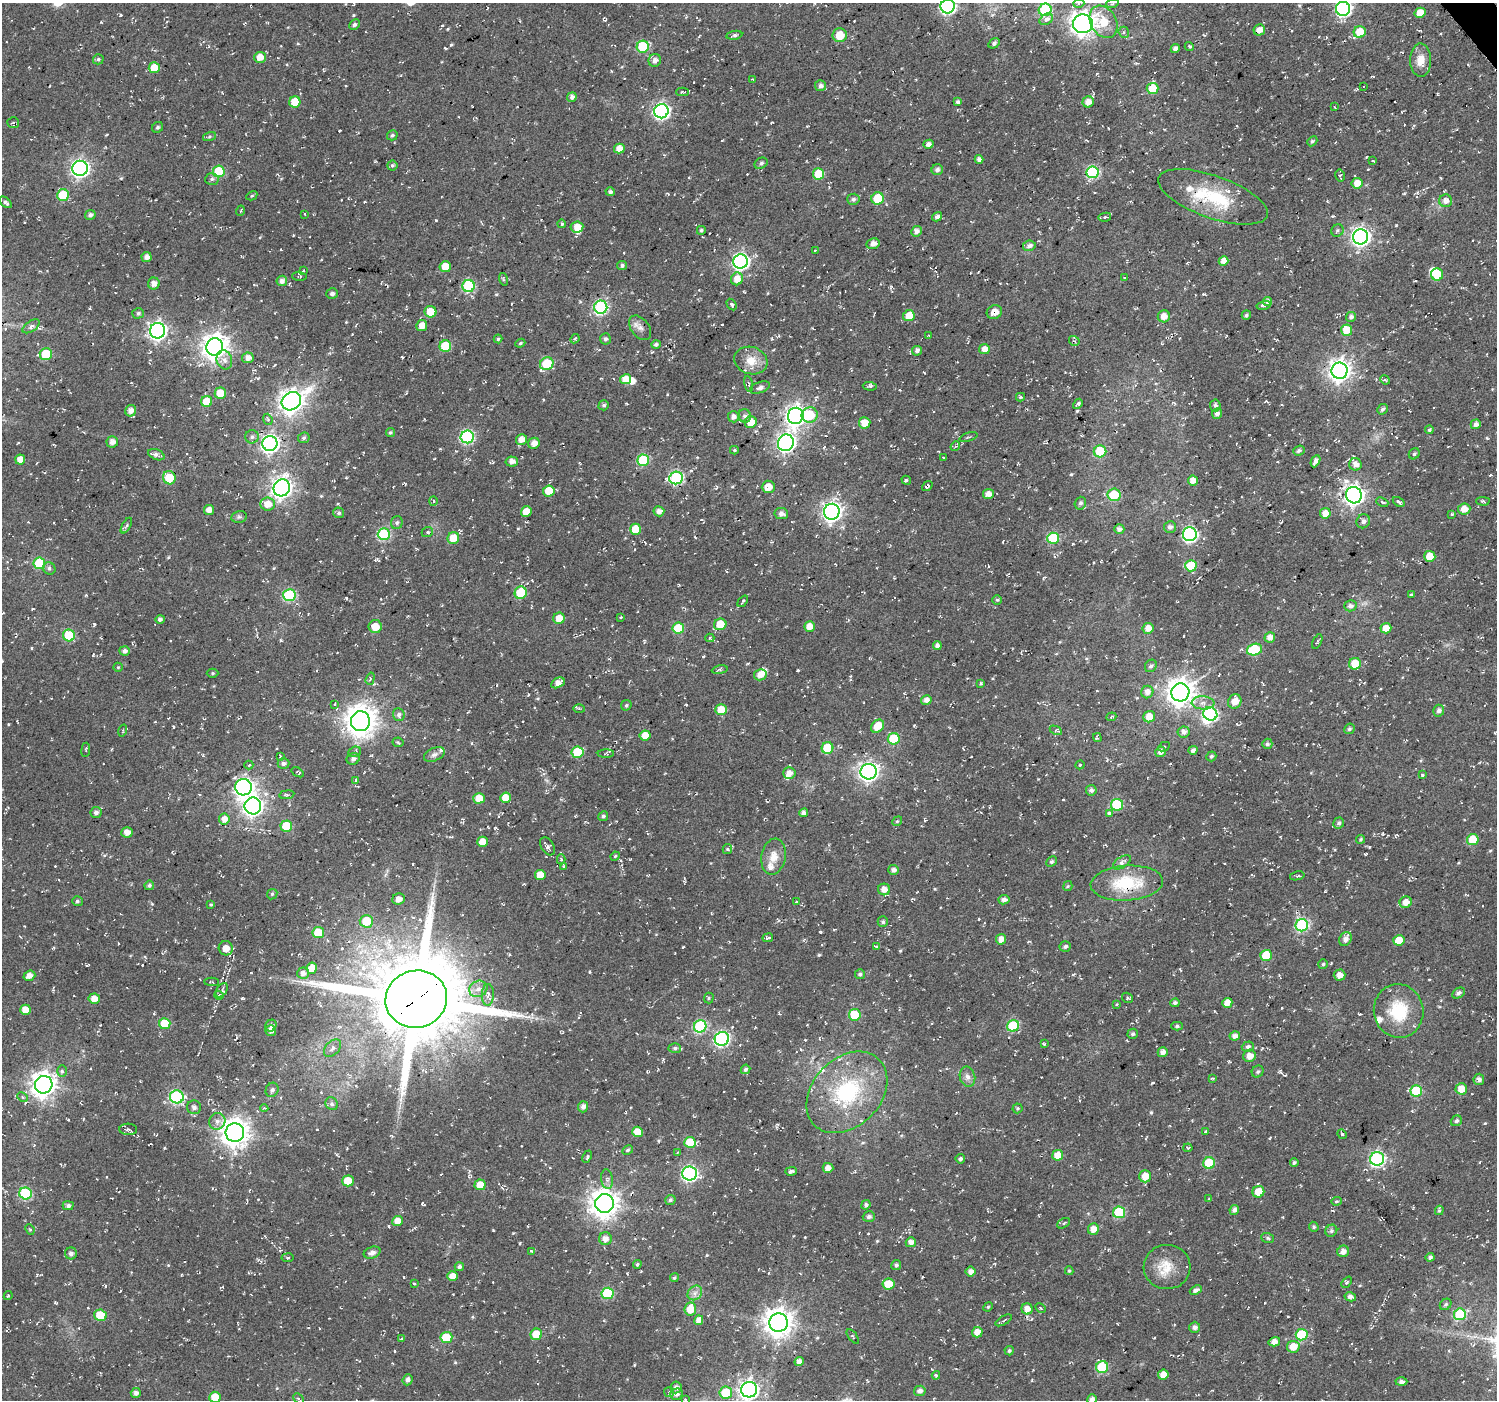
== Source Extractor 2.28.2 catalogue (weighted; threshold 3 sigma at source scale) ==
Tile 10 of 4 x 4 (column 2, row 3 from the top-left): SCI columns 1522-3016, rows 1611-3008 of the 6009 x 5953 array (HDU 1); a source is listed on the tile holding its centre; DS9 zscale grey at full resolution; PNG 1499 x 1402 px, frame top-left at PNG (2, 3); each listed source drawn as its Kron ellipse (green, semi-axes under 4 px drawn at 4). Shown black and unused: <1% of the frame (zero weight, under 2 of 3 exposures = <1% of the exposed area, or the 3 px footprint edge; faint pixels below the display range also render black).
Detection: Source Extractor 2.28.2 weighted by HDU 2 'WHT'; one run over the whole footprint, this tile lists its part. Background 0.0558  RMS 0.0079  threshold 0.0357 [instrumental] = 3 sigma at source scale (4.5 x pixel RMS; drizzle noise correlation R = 1.50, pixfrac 1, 0.0396/0.0396 arcsec/px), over >= 5 px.
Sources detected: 835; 4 inside a brighter object's white glare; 24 cosmic-ray / hot-pixel residue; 1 long thin detection or spike segment (spike, bleed or trail) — neither listed nor drawn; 18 inside a brighter listed object's ellipse — not listed separately; of the other 788, all 500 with FLUX_AUTO >= 0.981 (the completeness limit of this list) listed and drawn (288 fainter detections not listed), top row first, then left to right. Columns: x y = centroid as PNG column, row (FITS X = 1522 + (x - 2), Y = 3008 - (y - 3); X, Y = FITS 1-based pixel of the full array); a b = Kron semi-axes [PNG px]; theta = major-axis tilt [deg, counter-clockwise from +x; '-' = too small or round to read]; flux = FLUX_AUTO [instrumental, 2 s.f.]
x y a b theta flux
1079 3 5 3 - 1.5
1112 4 6 4 19 1.2
948 6 7 7 - 200
1343 9 7 7 - 180
1045 10 6 6 - 73
1420 13 5 5 - 9.6
1046 19 7 5 30 5.2
1103 22 17 12 -59 19
1083 24 10 9 - 540
354 25 6 5 - 2.1
1259 30 6 5 - 5.8
1124 32 6 5 - 1.5
1360 32 6 6 - 18
734 35 8 4 10 1.9
840 35 7 7 - 15
994 43 6 4 31 1.9
1189 46 5 4 - 1.2
643 47 6 6 - 49
1175 49 5 4 - 3.7
260 57 6 5 - 8.1
98 59 5 5 - 1.5
655 60 6 6 - 4.3
1421 60 16 10 -89 11
154 68 5 5 - 16
753 79 3 3 - 1.3
820 86 6 5 - 3.4
1363 86 3 2 - 1.5
1152 88 6 5 - 27
682 92 6 3 0 2.1
572 97 5 4 - 3
295 102 5 5 - 21
958 102 4 4 - 2.4
1088 102 6 5 - 6.8
1334 107 3 3 - 1
661 111 7 7 - 220
13 123 6 5 - 1.3
158 127 6 5 - 1.6
392 135 5 5 - 1.6
209 136 7 3 19 1.3
1312 141 5 4 - 1.4
928 144 5 4 - 3.9
619 148 5 5 - 8.4
979 159 4 4 - 3.2
1373 161 4 2 - 1
761 163 7 5 28 2.1
392 165 5 5 - 1.5
80 168 8 7 - 280
937 170 5 5 - 3
219 172 6 6 - 40
1092 172 6 6 - 91
818 174 5 5 - 28
1340 175 6 4 -78 1.7
212 179 7 6 - 1.9
1357 183 5 5 - 8.9
610 192 4 4 - 2
63 195 6 5 - 29
252 196 6 4 29 1
1213 197 58 21 -20 51
878 198 6 6 - 27
853 199 6 5 - 2.5
1446 201 6 6 - 5
5 202 7 3 -41 2
240 211 5 3 - 0.98
305 214 3 2 - 1
90 215 5 5 - 3.1
937 217 5 4 - 3.2
1105 217 6 4 10 1.6
562 224 4 4 - 1.7
577 227 6 6 - 8.1
701 230 4 4 - 1.6
916 231 5 5 - 4.1
1337 231 6 6 - 1.7
1361 237 7 7 - 340
873 244 7 5 12 4.3
1029 246 6 5 - 3
815 250 4 2 - 1.6
147 257 5 5 - 4.4
740 261 7 7 - 220
1223 261 5 4 - 7.1
622 265 5 4 - 2.1
445 267 5 5 - 14
303 271 3 2 - 1.4
1437 274 6 6 - 26
299 276 7 4 -2 1.3
1125 278 3 3 - 1
503 279 6 4 -72 1.2
737 279 6 6 - 8.9
282 281 5 5 - 3.8
154 283 6 6 - 4.2
469 286 6 6 - 74
332 294 6 5 - 2.4
1268 302 4 4 - 3.7
731 304 6 4 -57 1.6
1264 305 7 4 12 1.9
601 307 6 6 - 130
430 312 6 5 - 14
994 312 8 6 30 6.5
138 313 6 5 - 2
1246 315 5 4 - 1.4
909 316 6 5 - 13
1164 316 6 6 - 6.3
1351 317 5 5 - 2.5
31 326 10 5 35 2.4
422 326 5 5 - 7.6
640 328 14 9 -52 4.8
1346 330 5 5 - 13
158 331 7 7 - 300
929 336 3 3 - 1.2
498 339 4 4 - 1.3
575 339 5 4 - 1.5
605 339 5 5 - 2
1074 341 5 4 - 1.4
520 343 5 4 - 1.2
656 344 4 4 - 2.1
445 346 6 5 - 32
215 347 9 8 - 770
984 349 5 5 - 6.7
917 351 5 4 - 3
46 354 6 6 - 35
248 358 5 5 - 4.7
224 360 9 7 -75 4.3
751 361 17 13 -18 11
547 364 7 6 - 49
1339 371 8 8 - 530
626 379 5 5 - 9.7
1385 380 5 4 - 1.5
749 384 8 3 -79 1.2
870 386 7 4 -3 1.8
760 388 10 5 20 3.3
220 393 6 5 - 13
1020 397 4 3 - 1.3
291 401 10 8 35 630
207 402 5 5 - 20
1078 404 5 3 - 2
604 405 5 4 - 1.6
1215 405 6 5 - 2.2
1382 409 6 5 - 2
131 411 6 5 - 4.8
1217 413 5 5 - 3.4
810 415 8 7 - 27
745 416 6 6 - 2.4
796 416 8 8 - 430
734 417 5 5 - 3.7
268 419 6 4 -68 1.3
751 422 6 6 - 12
865 423 6 5 - 9.7
1476 424 5 4 - 3.8
1429 430 4 3 - 1.5
390 432 4 4 - 1.2
252 437 7 6 - 2.4
467 437 6 6 - 120
968 437 9 3 18 0.99
304 438 6 5 - 1.8
521 439 5 5 - 6.6
112 442 6 5 - 4.8
270 443 7 7 - 300
534 443 6 5 - 5.1
786 443 8 7 - 310
955 446 5 3 - 1.4
734 450 4 3 - 1.1
1100 451 6 6 - 34
1299 451 6 5 - 2.3
1414 454 6 5 - 1.5
156 455 8 5 -21 3.5
943 458 3 2 - 0.99
20 460 5 5 - 8.2
643 460 6 6 - 58
512 461 6 5 - 4.7
1315 461 6 4 63 4.1
1355 464 6 6 - 5.7
169 478 7 6 - 33
676 478 7 6 - 120
906 480 5 4 - 1.2
1193 480 5 5 - 7.1
927 486 6 3 40 1.9
768 487 6 6 - 8.8
282 488 8 8 - 470
549 491 6 5 - 16
988 494 5 5 - 5.4
1114 495 6 6 - 33
1354 495 8 8 - 450
433 501 5 4 - 1.3
1483 501 6 4 -2 1.3
1382 502 6 4 -23 1.6
1399 502 6 4 -36 2.6
1080 503 6 5 - 2.3
268 504 7 6 - 9.4
1464 509 6 5 - 8.3
209 510 5 5 - 5.8
659 511 5 5 - 4.6
526 512 5 5 - 9.4
832 512 8 7 - 370
339 513 5 5 - 1.8
1325 513 5 5 - 7.7
781 514 7 5 -11 3.3
1452 514 4 3 - 1.9
239 517 8 6 12 1.9
1363 521 7 6 - 3.2
397 523 6 5 - 1.8
126 526 9 3 60 1.6
1170 527 6 6 - 2.9
636 529 5 5 - 18
1119 529 5 5 - 3.2
427 532 6 5 - 1.5
384 534 6 6 - 71
1190 534 7 7 - 180
453 538 6 5 - 16
1053 538 6 5 - 50
1430 556 5 5 - 18
39 563 6 6 - 42
1191 566 6 5 - 32
49 568 6 6 - 2.1
521 593 6 6 - 39
1411 594 4 2 - 1.4
289 595 6 6 - 70
997 600 5 5 - 1.1
743 601 6 3 51 1.1
1350 606 6 5 - 3.3
621 617 3 3 - 1.1
559 618 6 5 - 9.4
160 619 4 4 - 2.2
720 624 6 5 - 19
809 626 5 5 - 9.2
375 627 6 6 - 9.4
678 628 6 5 - 28
1148 628 5 5 - 6.7
1386 628 5 5 - 10
69 635 6 6 - 35
1270 637 5 5 - 6
710 638 4 4 - 1.3
1317 642 8 4 63 1.4
937 646 5 4 - 2.9
1254 650 7 5 16 42
125 651 5 4 - 2.9
1355 664 6 6 - 15
1151 666 6 5 - 2.1
118 667 5 4 - 1
720 670 8 4 9 1.5
212 673 6 4 0 1.3
760 675 6 5 - 6.3
370 679 6 3 73 1
558 683 7 4 26 5.8
981 683 3 3 - 1.3
1147 692 6 6 - 4.9
1180 692 9 9 - 910
926 700 5 5 - 4.3
1235 701 7 6 - 8.4
1203 703 11 6 -5 5.2
334 704 3 3 - 1.1
626 705 6 5 - 1.3
579 709 5 3 - 1
721 710 6 5 - 15
1439 711 6 5 - 2.8
1210 714 7 6 - 120
399 715 6 6 - 2.5
1111 717 5 3 - 1.2
1149 717 6 5 - 9.5
360 721 10 9 - 1200
877 726 7 5 45 14
1349 729 5 5 - 1.7
1056 730 6 4 -26 1.2
123 731 6 3 73 1.1
1184 732 6 5 - 4
645 735 5 5 - 9.2
1097 738 4 3 - 1.1
894 739 6 5 - 30
398 742 5 5 - 1.1
1267 744 5 5 - 1.8
1164 747 6 3 27 1
827 748 6 6 - 36
86 750 7 3 84 1
1193 750 4 4 - 2.6
355 752 7 5 21 1.7
578 752 6 5 - 38
1160 752 5 5 - 5.1
434 754 11 6 23 2.9
606 754 8 3 1 1.1
280 756 4 2 - 1.2
1211 756 5 4 - 1.7
353 759 7 5 23 2.8
283 763 6 5 - 2.5
249 765 4 3 - 1.2
1080 765 4 4 - 1.2
298 772 7 3 -32 0.99
869 772 8 8 - 340
789 773 6 6 - 4.4
1422 775 4 3 - 1.1
356 780 4 3 - 1.3
243 787 8 8 - 360
1091 790 5 5 - 2.4
287 795 7 4 8 1.3
479 798 5 5 - 13
506 798 5 5 - 12
1117 805 6 6 - 49
253 806 8 8 - 390
96 812 5 5 - 3.2
804 813 4 4 - 3.7
1109 813 4 4 - 3.9
603 816 5 4 - 2.1
224 819 5 5 - 6.4
897 821 5 4 - 1.1
1339 823 6 5 - 2
286 826 6 5 - 32
127 832 6 5 - 5.4
1361 839 4 4 - 1.2
1473 840 6 5 - 25
482 842 5 5 - 8.6
547 846 10 6 -58 2.9
727 849 5 4 - 1.2
615 856 5 4 - 1
773 857 18 12 80 10
561 859 5 3 - 1.7
1051 862 6 4 43 1.6
1122 862 10 5 33 3
563 866 3 3 - 1.2
894 870 5 5 - 3.3
540 875 5 5 - 11
1297 876 7 4 13 1.4
1127 883 36 17 4 40
149 885 5 4 - 2
1068 886 5 4 - 1.1
884 889 6 6 - 5.8
272 894 6 4 45 1.3
399 899 6 5 - 6.1
1004 900 5 4 - 3.4
77 901 5 5 - 1.5
796 901 3 3 - 1.3
1406 902 6 6 - 7.5
211 904 3 3 - 1.1
366 921 7 6 - 19
883 922 5 5 - 1.7
1302 925 6 6 - 110
318 933 6 5 - 24
768 938 5 4 - 1.7
1001 939 5 5 - 6
1345 939 7 6 - 4.8
1399 940 5 5 - 13
876 946 3 3 - 2.2
1065 947 6 5 - 2.1
226 948 7 7 - 8.7
1266 955 6 5 - 27
1323 964 5 5 - 1.5
312 968 6 5 - 11
303 973 6 5 - 4
860 974 5 5 - 1.9
1340 975 6 5 - 4.8
29 976 6 5 - 6.2
212 982 7 4 -2 1.2
478 989 9 8 - 5.1
222 990 8 5 54 1.7
1458 993 7 5 28 2.2
219 995 5 4 - 2.9
488 995 11 6 88 3.6
709 998 5 5 - 1.1
1127 998 6 5 - 1.4
94 999 5 5 - 7.5
416 999 31 28 15 11000
1175 1003 5 4 - 2.3
1227 1003 5 5 - 8.2
1117 1005 4 4 - 1.2
25 1010 5 5 - 9
1399 1011 27 25 -79 37
855 1015 6 5 - 25
165 1024 6 5 - 25
271 1026 6 5 - 2.9
700 1026 6 6 - 78
1013 1026 6 6 - 53
1177 1026 6 4 1 1.6
271 1031 5 5 - 3.3
1133 1034 5 5 - 1.6
1235 1036 5 4 - 4.2
722 1039 7 7 - 150
1044 1044 4 3 - 1.6
1248 1047 6 5 - 2.6
332 1048 10 6 46 3.3
675 1048 6 5 - 1.8
1163 1052 5 4 - 4.8
1249 1056 6 6 - 7
745 1069 5 4 - 2
62 1071 6 5 - 1.7
1258 1071 6 5 - 1.6
967 1077 10 7 -74 4
1213 1078 4 3 - 1.1
1479 1079 5 5 - 3.3
44 1085 9 8 - 770
1461 1089 6 5 - 8.5
272 1090 7 6 - 2.2
1416 1091 6 5 - 46
847 1092 46 34 46 84
22 1097 6 4 -27 1.6
177 1097 7 6 - 110
332 1104 7 6 - 2.2
194 1107 7 7 - 3.5
583 1107 5 5 - 3.3
264 1108 4 4 - 1.1
1017 1108 5 5 - 1.2
217 1121 8 8 - 4.2
1456 1121 6 5 - 1.9
128 1129 9 5 -3 2.4
1206 1131 3 3 - 1.2
637 1132 5 5 - 12
235 1133 9 9 - 980
1342 1134 5 4 - 1.1
690 1142 5 5 - 21
1188 1148 4 3 - 1
628 1150 6 4 27 1.4
678 1152 3 3 - 0.98
1058 1155 5 5 - 12
587 1157 6 3 64 1.1
960 1159 4 4 - 2.4
1377 1159 7 7 - 160
1209 1163 6 6 - 35
1294 1163 4 4 - 1.6
828 1168 5 5 - 4.5
791 1171 6 3 16 2.5
690 1174 7 7 - 180
1145 1176 6 6 - 10
607 1179 10 6 -81 2.9
348 1181 5 5 - 19
480 1185 5 5 - 11
1258 1192 6 5 - 13
26 1193 6 6 - 65
1209 1199 3 3 - 1.2
670 1200 5 5 - 1.8
1336 1201 5 4 - 1.2
604 1203 9 9 - 960
866 1205 5 4 - 2.3
68 1206 5 4 - 2.8
1234 1210 5 4 - 3.7
1439 1210 5 4 - 1.1
1119 1212 6 6 - 50
869 1217 6 5 - 2.2
398 1221 5 5 - 8.6
1064 1223 7 4 29 1.6
1314 1227 5 4 - 1.4
30 1229 5 4 - 1
1093 1229 6 5 - 5.9
1331 1231 6 5 - 1.8
1268 1238 6 5 - 1.7
605 1239 6 6 - 5.1
911 1242 5 5 - 5
532 1251 3 3 - 1.6
1343 1251 6 5 - 4.9
71 1253 6 6 - 3.3
372 1253 8 5 19 4.4
1430 1257 4 4 - 2.9
288 1258 6 4 7 1.2
637 1264 4 4 - 1.2
896 1265 5 4 - 2
459 1267 4 4 - 2.3
1167 1267 23 22 - 18
1069 1271 4 4 - 1.1
971 1272 5 5 - 4.5
452 1276 5 5 - 7.4
674 1278 4 4 - 1.4
1347 1282 6 4 49 1.3
414 1284 3 3 - 1.1
888 1284 6 5 - 15
1196 1290 6 4 24 3
608 1293 6 6 - 47
695 1293 8 6 46 3.3
8 1296 4 3 - 1.1
1350 1297 6 4 -13 3.6
1446 1304 6 5 - 1.7
988 1307 5 4 - 1
1040 1308 5 4 - 1
690 1309 7 6 - 14
1027 1309 5 5 - 6
1460 1314 6 6 - 55
100 1315 6 5 - 22
699 1320 5 4 - 5.4
1004 1320 9 4 30 1.8
779 1322 9 9 - 990
1195 1327 5 5 - 3.2
977 1332 5 5 - 6.9
536 1334 6 5 - 18
1302 1335 6 5 - 52
853 1336 8 4 -53 1.2
446 1338 6 5 - 29
401 1339 3 3 - 1.6
1274 1342 6 4 16 5.7
1293 1347 6 6 - 10
1009 1351 5 4 - 1.7
799 1362 5 4 - 4.5
1102 1367 6 6 - 49
936 1375 4 3 - 1.2
1163 1375 5 5 - 7.8
407 1380 6 4 68 3.2
1401 1382 6 4 1 2.4
676 1387 6 5 - 3.7
749 1390 8 8 - 360
920 1391 6 5 - 4.3
669 1392 5 5 - 1.2
136 1393 5 5 - 3.6
726 1393 6 6 - 29
676 1394 6 5 - 3.1
215 1397 5 5 - 17
299 1399 6 3 -44 1.3
685 1399 4 3 - 1
1092 1399 5 4 - 3.7
Overlapping masked pixels (flux is a lower limit): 2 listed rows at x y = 994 312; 416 999
Isophote crosses this tile's border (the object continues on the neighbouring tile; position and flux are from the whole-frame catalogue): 6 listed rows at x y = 948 6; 1343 9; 749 1390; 215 1397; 685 1399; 1092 1399